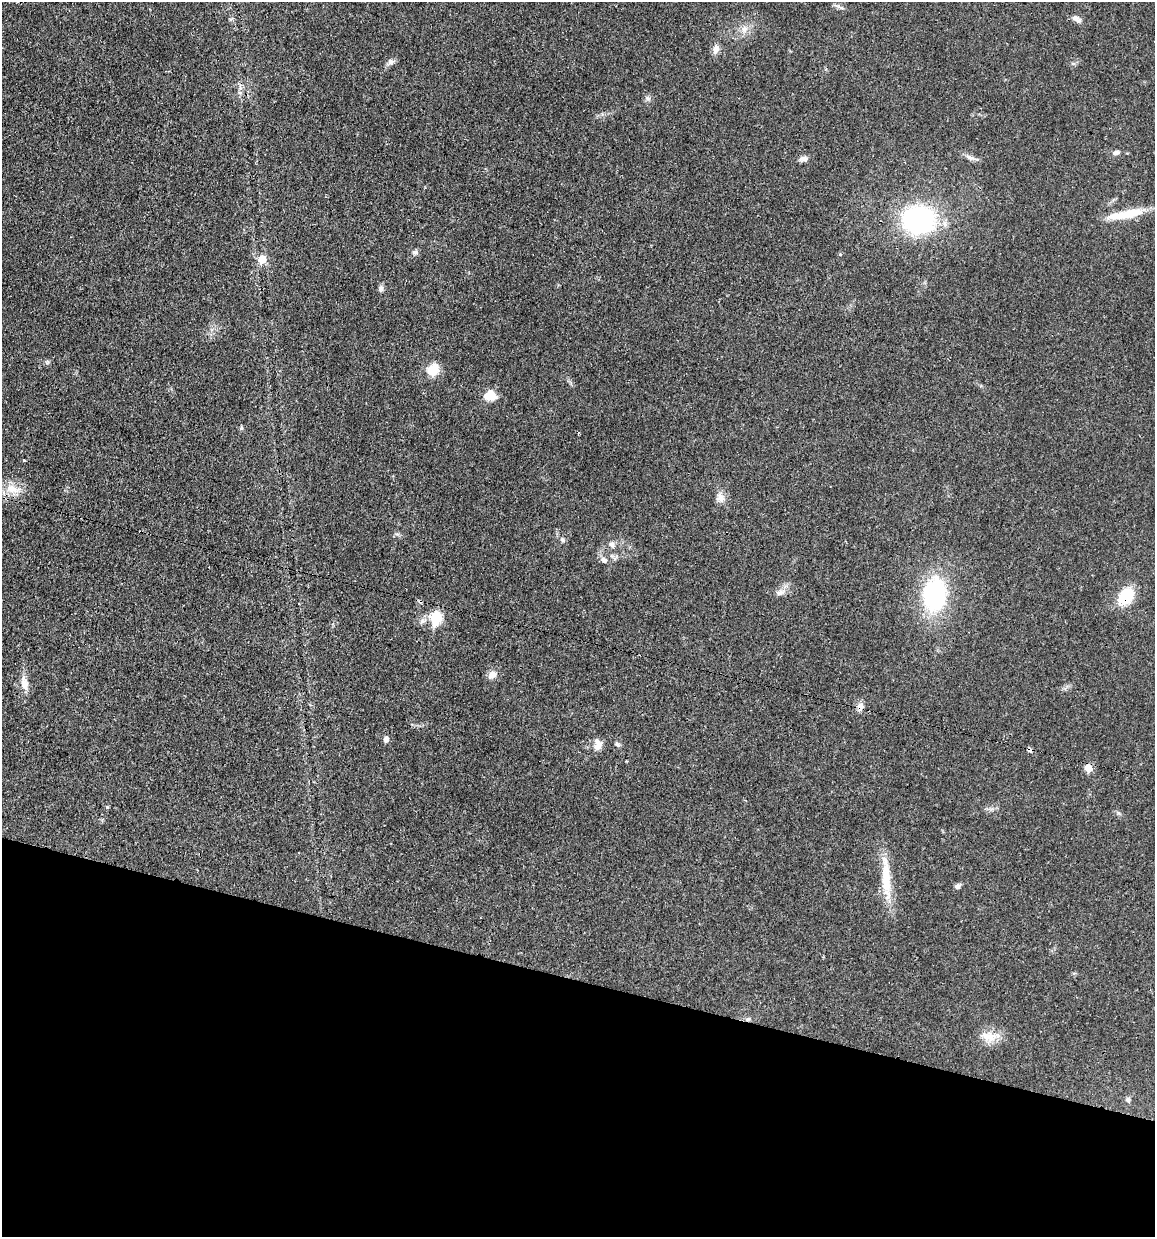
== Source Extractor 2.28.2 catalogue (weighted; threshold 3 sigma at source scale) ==
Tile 15 of 4 x 4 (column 3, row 4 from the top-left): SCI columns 2551-3703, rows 7-1241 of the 4983 x 4952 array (HDU 1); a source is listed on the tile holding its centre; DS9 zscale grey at full resolution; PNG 1157 x 1239 px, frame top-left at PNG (2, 2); no overlay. Shown black and unused: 21% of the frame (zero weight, under 3 of 4 exposures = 1% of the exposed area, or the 3 px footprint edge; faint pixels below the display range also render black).
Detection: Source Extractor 2.28.2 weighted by HDU 2 'WHT'; one run over the whole footprint, this tile lists its part. Background 0.0209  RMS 0.0023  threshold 0.0103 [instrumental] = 3 sigma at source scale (4.5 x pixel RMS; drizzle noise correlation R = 1.50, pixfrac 1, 0.05/0.05 arcsec/px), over >= 5 px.
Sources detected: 41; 1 inside a brighter object's white glare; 1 cosmic-ray / hot-pixel residue — not listed; the other 39 listed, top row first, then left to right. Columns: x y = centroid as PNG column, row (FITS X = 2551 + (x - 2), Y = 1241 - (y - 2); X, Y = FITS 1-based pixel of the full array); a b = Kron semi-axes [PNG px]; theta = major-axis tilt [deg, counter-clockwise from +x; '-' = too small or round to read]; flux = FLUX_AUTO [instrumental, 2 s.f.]
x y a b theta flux
1076 19 14 6 -36 1.1
744 29 10 9 - 1.5
716 49 12 7 79 1.4
390 62 8 7 - 0.8
647 98 9 5 -28 0.61
1116 153 9 6 11 0.74
970 157 14 5 -18 1
804 159 11 7 -6 0.99
1131 213 34 13 11 5.8
918 219 26 22 -6 39
415 252 8 6 -18 0.62
262 259 7 6 - 3.7
381 288 9 6 90 0.63
433 369 15 12 48 3.9
490 395 12 10 -6 4
241 428 6 5 - 0.35
24 460 3 3 - 0.36
12 489 23 11 -13 3.5
720 498 12 10 -48 1.7
562 540 7 6 - 0.53
612 545 9 7 -51 0.85
604 560 9 7 -37 0.94
780 593 10 7 6 1.1
934 594 28 19 84 31
1126 596 15 12 52 9.7
436 618 8 6 82 15
492 675 10 9 - 1.5
25 683 21 9 -76 2.2
860 706 11 8 72 1.3
386 739 6 5 - 1.1
617 744 8 5 -41 0.46
598 745 15 10 80 1.8
1088 768 7 6 - 3.3
107 807 5 4 - 0.24
886 879 43 12 -88 7.4
957 886 7 6 - 0.69
748 1019 8 5 20 0.53
988 1036 24 12 -12 3.4
1128 1100 6 6 - 0.65
Overlapping masked pixels (flux is a lower limit): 4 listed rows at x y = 1126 596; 860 706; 1088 768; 748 1019
Unlisted compact peaks at least as high as the median listed source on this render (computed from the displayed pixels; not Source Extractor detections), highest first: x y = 1118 813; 47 363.